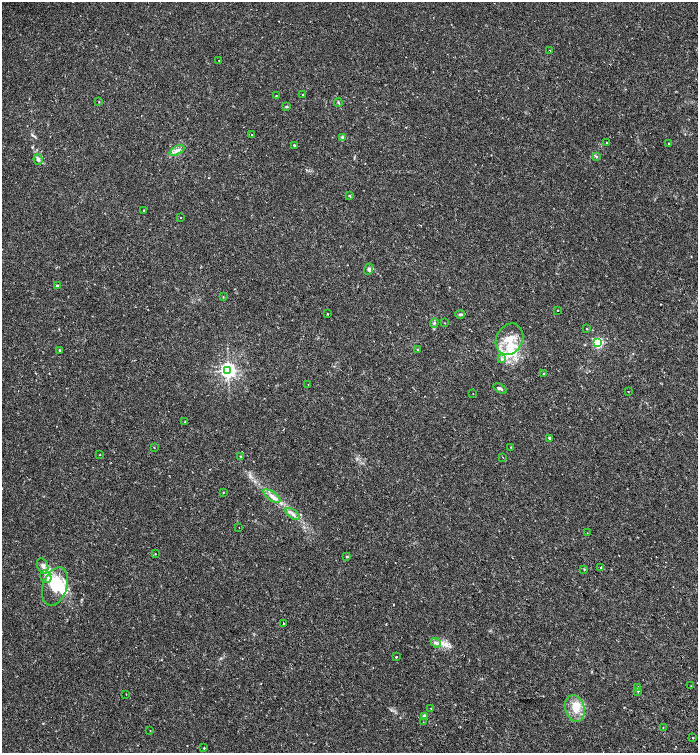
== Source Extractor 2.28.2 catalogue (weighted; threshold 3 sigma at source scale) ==
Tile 6 of 4 x 4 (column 2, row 2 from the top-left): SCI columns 1727-3117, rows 3077-4578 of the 6172 x 6159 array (HDU 1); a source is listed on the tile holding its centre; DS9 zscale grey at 2 x 2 block average (1 PNG px = mean of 2 x 2 image px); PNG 700 x 755 px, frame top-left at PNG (2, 2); each listed source drawn as its Kron ellipse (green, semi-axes under 4 px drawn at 4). Shown black and unused: <1% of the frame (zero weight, under 2 of 3 exposures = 5% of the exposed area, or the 3 px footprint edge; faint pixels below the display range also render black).
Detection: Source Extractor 2.28.2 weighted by HDU 2 'WHT'; one run over the whole footprint, this tile lists its part. Background 0.0147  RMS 0.0035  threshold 0.0157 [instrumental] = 3 sigma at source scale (4.5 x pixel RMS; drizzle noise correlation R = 1.50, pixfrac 1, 0.0396/0.0396 arcsec/px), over >= 5 px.
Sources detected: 80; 1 inside a brighter object's white glare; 2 cosmic-ray / hot-pixel residue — neither listed nor drawn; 5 inside a brighter listed object's ellipse — not listed separately; the other 72 listed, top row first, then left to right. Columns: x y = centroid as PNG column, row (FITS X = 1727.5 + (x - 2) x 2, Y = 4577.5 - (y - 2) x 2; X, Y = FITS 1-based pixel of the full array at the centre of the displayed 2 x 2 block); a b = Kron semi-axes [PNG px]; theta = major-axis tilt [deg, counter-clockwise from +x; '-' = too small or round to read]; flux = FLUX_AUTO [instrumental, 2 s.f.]
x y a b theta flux
550 50 2 2 - 1.6
218 60 2 2 - 0.24
303 94 2 2 - 0.42
276 96 2 2 - 0.4
99 102 2 2 - 0.58
338 103 4 3 - 0.85
287 107 3 3 - 0.84
252 134 2 2 - 0.38
343 137 2 2 - 5.2
606 142 2 2 - 0.33
669 143 2 2 - 0.61
294 145 2 2 - 1.1
177 150 8 3 27 2.6
596 157 3 3 - 0.76
38 159 5 4 - 1.8
350 196 2 2 - 1.1
144 210 2 2 - 0.92
181 217 2 2 - 0.34
369 269 6 4 69 1.5
57 286 2 2 - 2.9
223 297 2 2 - 0.43
558 310 2 2 - 0.62
327 314 2 2 - 0.46
460 314 5 3 - 1.3
434 323 5 3 - 1.2
444 323 2 2 - 0.31
587 329 2 2 - 0.36
509 339 16 13 65 17
598 343 3 3 - 87
417 349 3 2 - 0.59
59 350 2 2 - 0.51
502 358 4 2 - 0.77
228 370 4 4 - 300
543 373 2 2 - 0.41
308 384 2 2 - 0.55
500 389 7 3 -33 1.6
628 391 2 2 - 0.3
473 394 2 2 - 0.73
185 422 2 2 - 0.51
550 438 2 2 - 2.2
511 447 2 2 - 0.35
154 448 2 2 - 0.28
100 455 2 2 - 0.33
240 456 2 2 - 0.74
503 457 2 2 - 0.85
223 492 2 2 - 0.51
272 496 10 4 -34 3.6
293 514 8 4 -35 2.6
239 527 2 2 - 0.25
587 533 2 2 - 0.37
155 554 3 2 - 0.34
347 557 2 2 - 0.94
43 566 8 5 -69 3.3
601 567 2 2 - 1.7
584 569 3 2 - 0.46
46 577 6 5 - 2.8
55 586 20 12 71 18
283 623 2 2 - 1.1
436 643 5 4 - 2.1
396 657 2 2 - 0.96
691 686 2 2 - 0.65
638 687 3 2 - 0.76
638 691 2 2 - 1.1
126 694 2 2 - 0.29
431 708 2 2 - 1.1
575 708 13 9 -74 11
424 716 2 2 - 4.2
423 722 2 2 - 0.34
663 727 2 2 - 0.34
150 731 2 2 - 0.37
693 737 3 2 - 0.78
204 748 2 2 - 0.57
Diffuse or blended objects may show on this block-average render without a row.